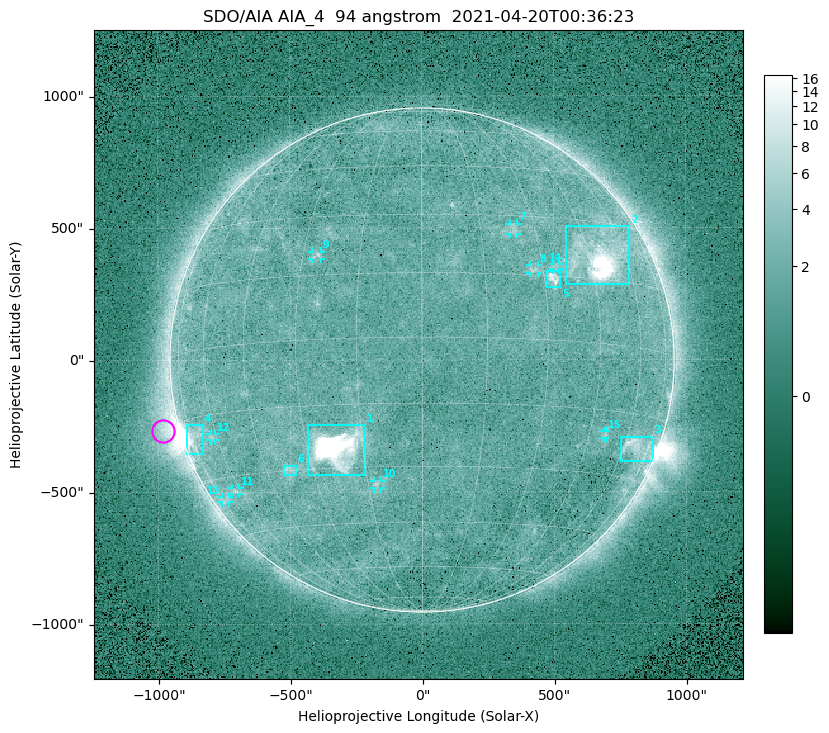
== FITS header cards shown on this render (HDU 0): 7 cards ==
TELESCOP= 'SDO/AIA '
INSTRUME= 'AIA_4   '
WAVELNTH=                   94
WAVEUNIT= 'angstrom'
DATE-OBS= '2021-04-20T00:36:23.13'
CTYPE1  = 'HPLN-TAN'
CTYPE2  = 'HPLT-TAN'

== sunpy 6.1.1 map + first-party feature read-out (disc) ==
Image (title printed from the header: SDO/AIA AIA_4  94 angstrom  2021-04-20T00:36:23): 512 x 512 px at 4.8 arcsec/px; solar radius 955 arcsec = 199 px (full disc in frame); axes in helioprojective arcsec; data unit not stated in the header (colour bar unlabelled)
Orientation: roll -0.137 deg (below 1 deg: not rotated)
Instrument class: DISC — disc imager (sunpy class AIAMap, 94 A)
Bright regions (active regions / flare kernels): reference = the median radial profile (limb darkening/brightening removed); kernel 5 px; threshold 5 sigma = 2.37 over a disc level ~1.72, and >= 1.15x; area >= 9 px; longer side >= 5 px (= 24 arcsec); searched inside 0.97 R_sun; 15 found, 15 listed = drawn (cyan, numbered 1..; 9 of them under ~33 arcsec drawn as corner ticks so the feature stays visible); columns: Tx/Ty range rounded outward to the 10 arcsec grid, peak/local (2 s.f.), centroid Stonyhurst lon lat
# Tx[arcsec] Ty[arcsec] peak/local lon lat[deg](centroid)
1 -430..-210 -440..-240 345 -22 -25
2 540..790 280..510 31 +48 +20
3 750..880 -390..-290 4.7 +67 -22
4 -900..-830 -360..-240 7.4 -72 -19
5 470..530 270..340 5.8 +33 +14
6 -530..-480 -440..-400 2.9 -37 -30
7 330..370 470..520 2.9 +24 +26
8 410..440 330..360 3.1 +27 +16
9 -420..-380 380..410 2.9 -26 +20
10 -180..-160 -490..-450 3 -13 -34
11 -720..-690 -510..-480 2.6 -63 -34
12 -810..-780 -300..-280 2.7 -62 -20
13 -760..-730 -540..-520 2.2 -73 -35
14 490..520 340..360 2.6 +34 +17
15 680..700 -300..-270 2.6 +51 -21
Off-limb structures (1.02-1.3 R_sun): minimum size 50 px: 7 found; the strongest spans PA ~90..115 deg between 1.02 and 1.21 R_sun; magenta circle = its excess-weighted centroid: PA ~105 deg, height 1.06 R_sun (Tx ~-980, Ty ~-270 arcsec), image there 4.6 x the reference